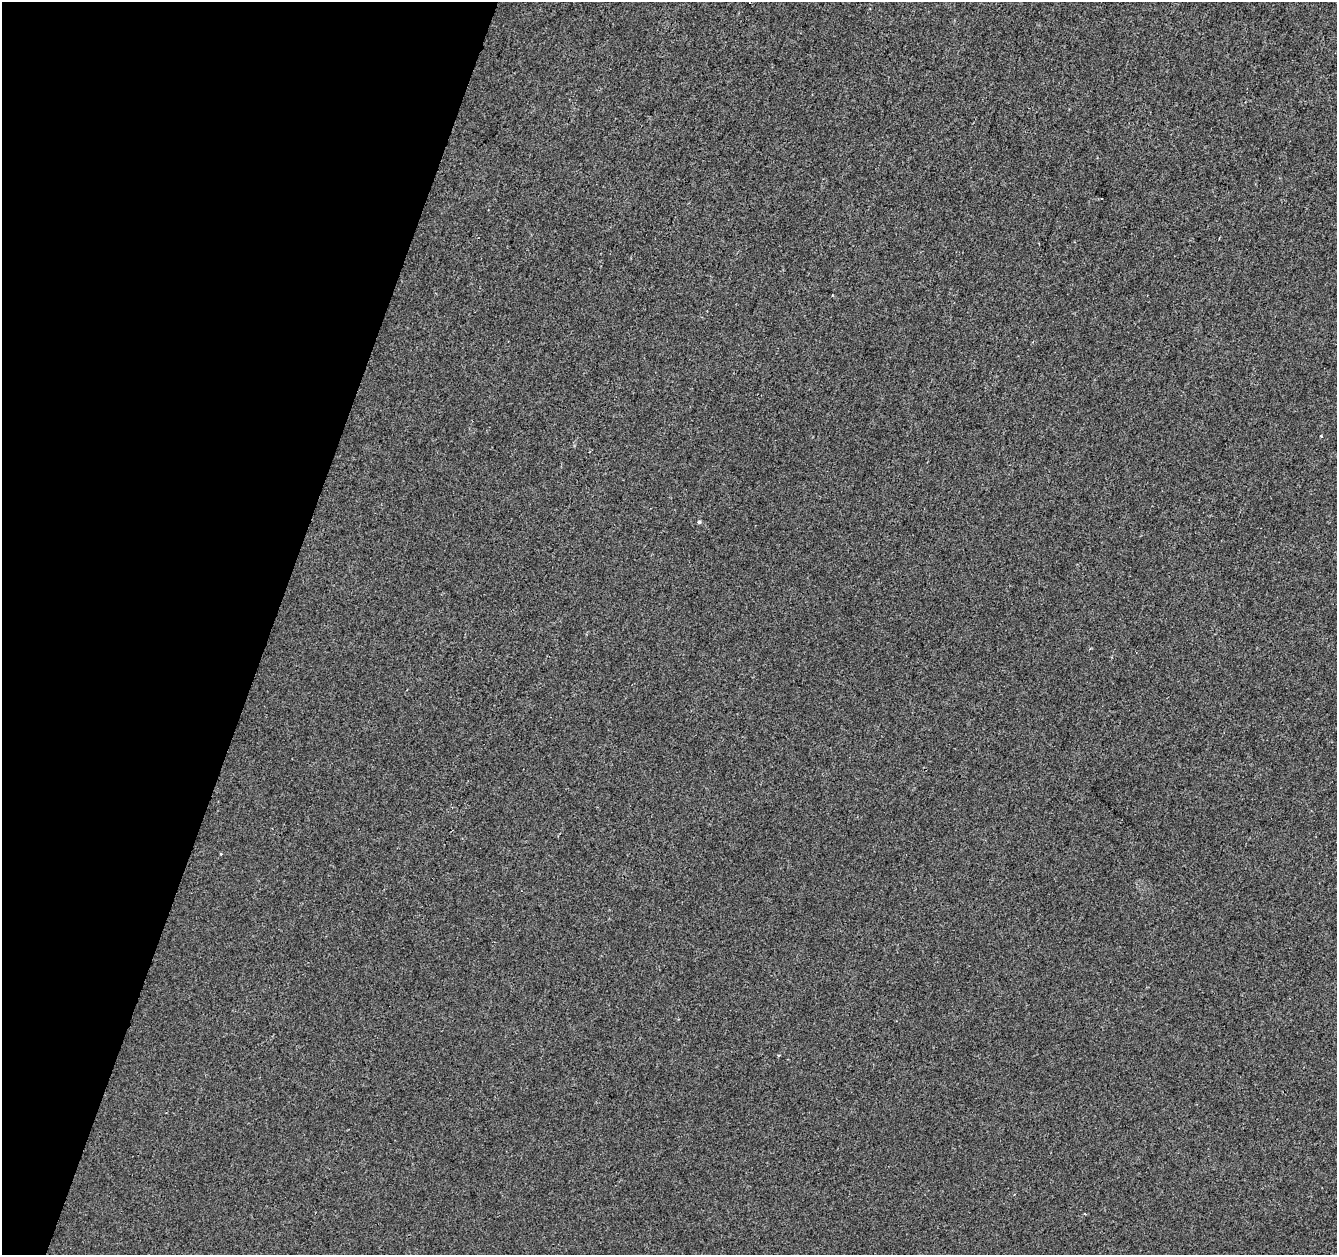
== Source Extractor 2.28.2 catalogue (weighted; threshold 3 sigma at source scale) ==
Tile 9 of 4 x 4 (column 1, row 3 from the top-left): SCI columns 1-1335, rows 1470-2722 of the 5346 x 5506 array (HDU 1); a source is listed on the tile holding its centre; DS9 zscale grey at full resolution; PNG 1339 x 1257 px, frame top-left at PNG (2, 2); no overlay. Shown black and unused: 20% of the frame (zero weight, under 2 of 3 exposures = <1% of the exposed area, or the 3 px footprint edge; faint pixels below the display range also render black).
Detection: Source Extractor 2.28.2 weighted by HDU 2 'WHT'; one run over the whole footprint, this tile lists its part. Background 1.34e-04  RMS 0.0042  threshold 0.0189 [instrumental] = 3 sigma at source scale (4.5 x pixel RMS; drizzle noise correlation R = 1.50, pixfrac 1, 0.0396/0.0396 arcsec/px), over >= 5 px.
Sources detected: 5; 1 cosmic-ray / hot-pixel residue — not listed; the other 4 listed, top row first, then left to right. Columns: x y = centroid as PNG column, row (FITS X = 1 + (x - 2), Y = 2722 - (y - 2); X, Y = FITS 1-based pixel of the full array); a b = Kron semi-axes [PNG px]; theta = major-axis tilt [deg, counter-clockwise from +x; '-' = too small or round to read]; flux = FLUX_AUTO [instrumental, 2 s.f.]
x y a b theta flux
1321 436 3 2 - 0.45
699 522 4 3 - 0.86
779 1055 3 3 - 0.48
1085 1214 4 2 - 0.33